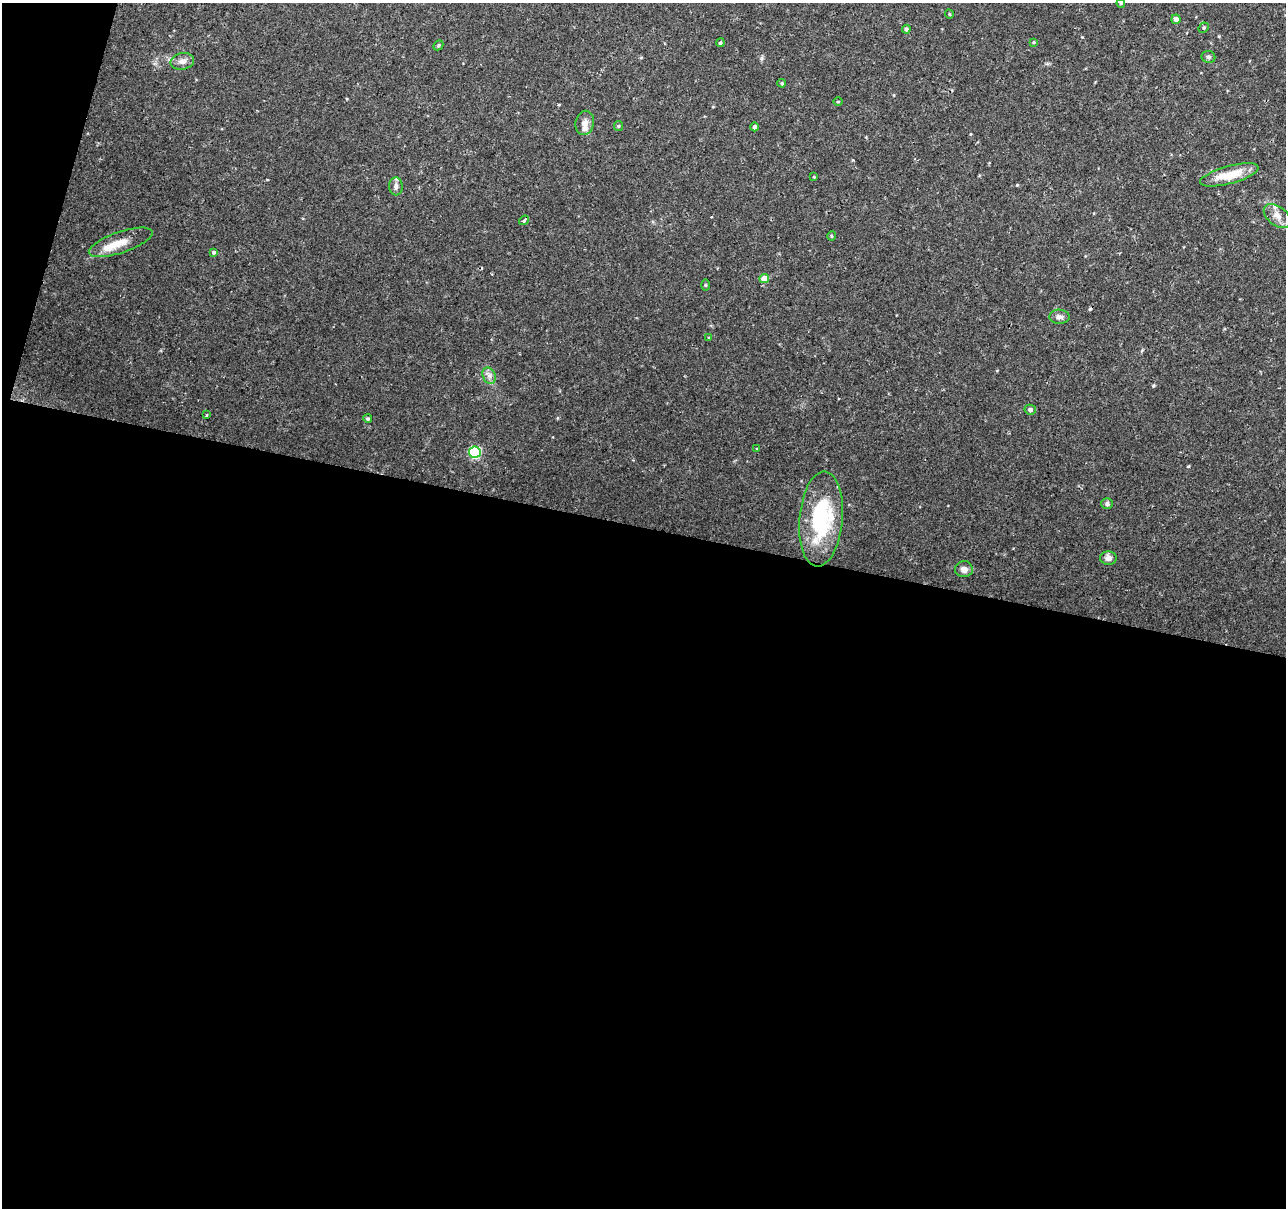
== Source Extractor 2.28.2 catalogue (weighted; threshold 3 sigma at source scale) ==
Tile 13 of 4 x 4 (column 1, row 4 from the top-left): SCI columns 6-1289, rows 283-1488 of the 5141 x 5324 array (HDU 1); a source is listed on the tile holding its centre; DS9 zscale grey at full resolution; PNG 1288 x 1210 px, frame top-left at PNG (2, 3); each listed source drawn as its Kron ellipse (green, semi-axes under 4 px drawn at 4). Shown black and unused: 58% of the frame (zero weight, under 2 of 3 exposures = <1% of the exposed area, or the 3 px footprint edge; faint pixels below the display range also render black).
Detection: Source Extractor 2.28.2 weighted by HDU 2 'WHT'; one run over the whole footprint, this tile lists its part. Background 0.0195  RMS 0.0032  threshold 0.0145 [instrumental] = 3 sigma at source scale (4.5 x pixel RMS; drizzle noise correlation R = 1.50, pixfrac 1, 0.0396/0.0396 arcsec/px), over >= 5 px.
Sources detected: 40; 1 cosmic-ray / hot-pixel residue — neither listed nor drawn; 2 inside a brighter listed object's ellipse — not listed separately; the other 37 listed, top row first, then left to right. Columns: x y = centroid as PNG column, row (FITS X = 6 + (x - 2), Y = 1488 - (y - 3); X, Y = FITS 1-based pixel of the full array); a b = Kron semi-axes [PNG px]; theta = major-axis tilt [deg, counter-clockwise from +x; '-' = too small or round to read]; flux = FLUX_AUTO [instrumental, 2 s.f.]
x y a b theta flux
1121 3 4 4 - 0.37
949 14 4 3 - 0.25
1176 19 5 4 - 1.2
1204 28 5 4 - 0.48
906 29 4 4 - 0.64
1033 42 4 4 - 0.33
720 43 4 4 - 0.56
438 45 5 4 - 0.49
1208 57 7 6 - 0.72
182 61 12 8 10 1.9
782 83 4 3 - 0.39
838 102 4 3 - 0.27
585 123 12 9 78 2.1
618 126 5 4 - 0.37
755 127 4 4 - 0.86
1229 175 30 9 15 7.7
814 177 3 3 - 0.23
396 186 9 7 -88 1.1
1277 216 15 9 -37 2.7
524 220 5 3 - 1.1
831 236 5 3 - 0.29
121 242 33 10 19 5
214 252 3 3 - 0.51
764 279 5 4 - 4.8
705 285 5 3 - 0.32
1059 317 10 7 -1 1.3
709 337 3 3 - 0.32
489 376 8 6 -68 1.4
1030 410 6 5 - 0.95
207 415 3 2 - 0.42
368 419 4 4 - 0.56
757 448 3 3 - 0.81
475 452 6 5 - 32
1107 504 5 5 - 0.75
821 519 48 21 85 30
1108 558 8 7 - 1.5
964 569 9 8 - 1.6
Isophote crosses this tile's border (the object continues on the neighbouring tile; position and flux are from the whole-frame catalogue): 1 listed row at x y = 1121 3